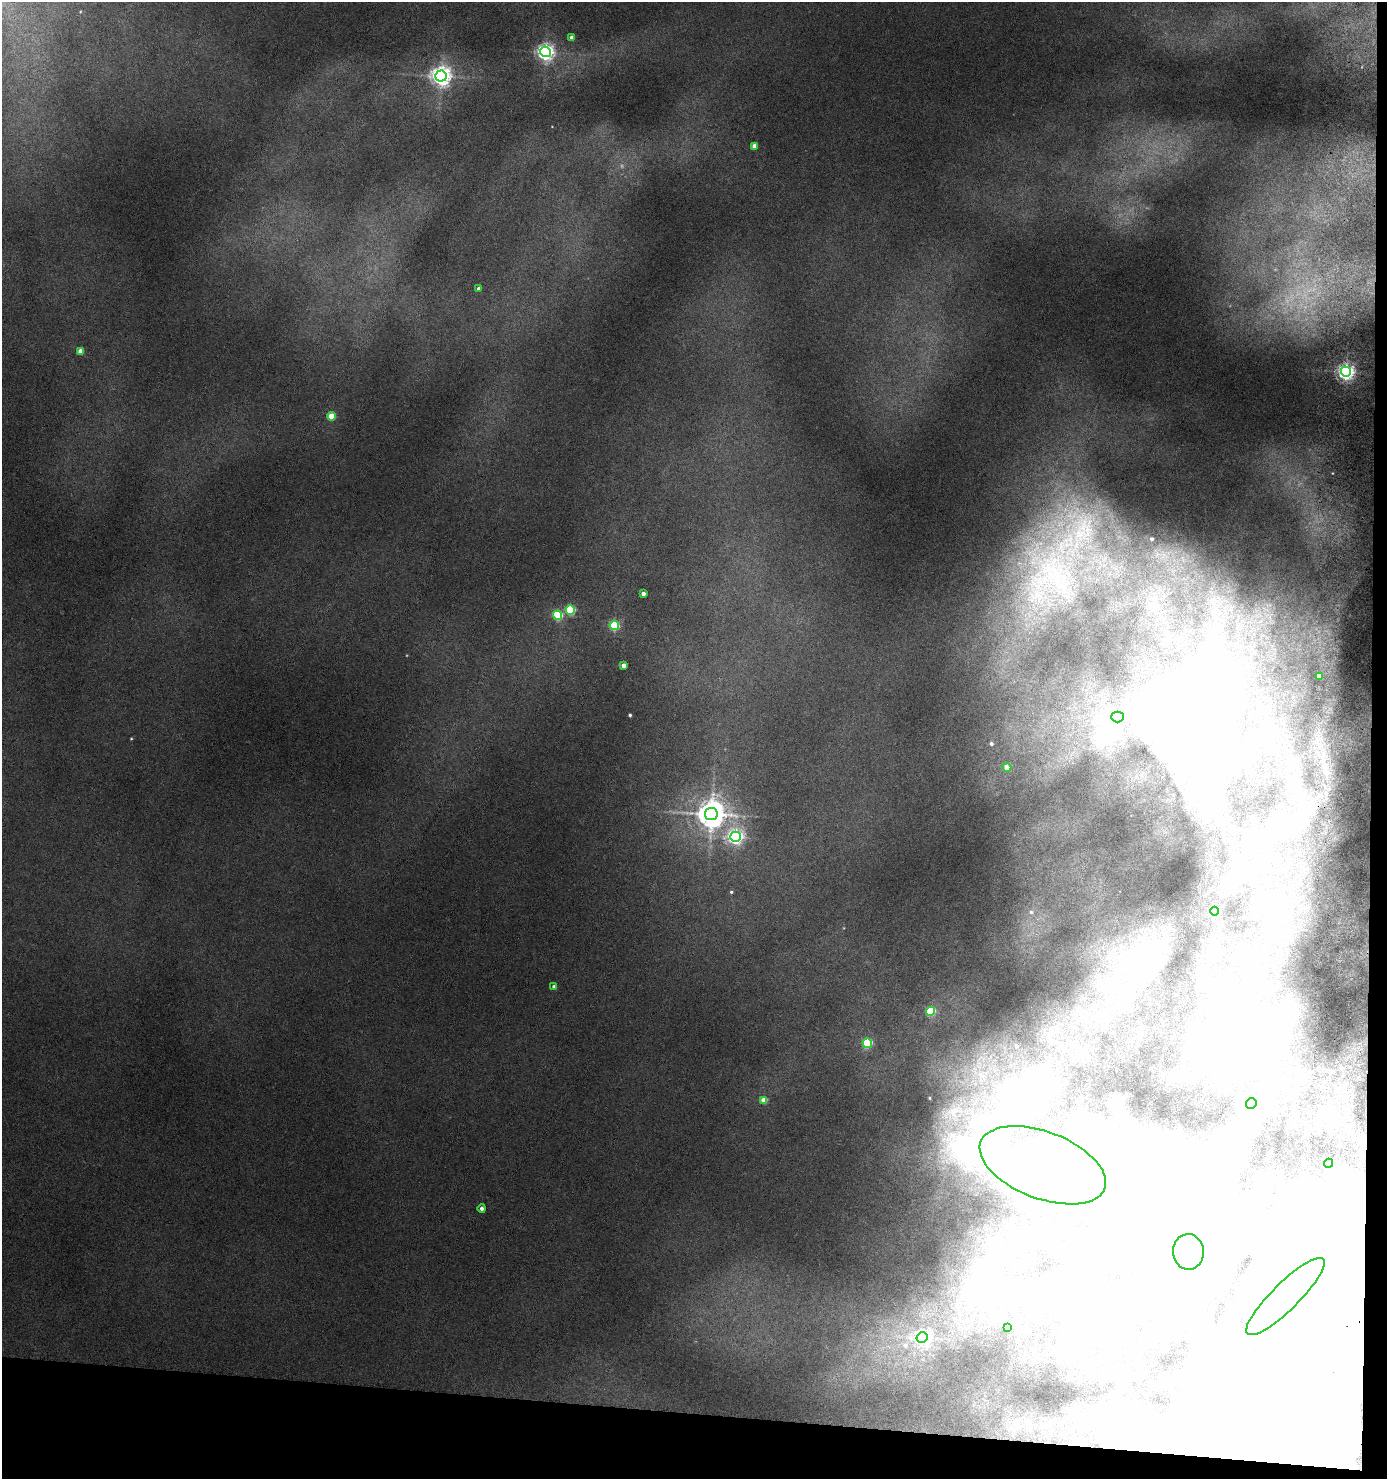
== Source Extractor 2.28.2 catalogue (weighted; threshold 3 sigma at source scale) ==
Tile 9 of 3 x 3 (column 3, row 3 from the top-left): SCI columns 2929-4313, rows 9-1485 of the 4569 x 4446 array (HDU 1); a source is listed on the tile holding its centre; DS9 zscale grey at full resolution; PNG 1389 x 1481 px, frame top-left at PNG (2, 2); each listed source drawn as its Kron ellipse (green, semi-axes under 4 px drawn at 4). Shown black and unused: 6% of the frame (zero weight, under 3 of 6 exposures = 3% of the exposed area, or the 3 px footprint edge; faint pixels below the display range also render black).
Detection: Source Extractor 2.28.2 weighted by HDU 2 'WHT'; one run over the whole footprint, this tile lists its part. Background 0.167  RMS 0.02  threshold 0.08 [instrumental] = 3 sigma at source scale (4.09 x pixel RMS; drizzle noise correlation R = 1.36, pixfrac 0.8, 0.05/0.05 arcsec/px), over >= 5 px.
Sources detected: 37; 6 inside a brighter object's white glare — neither listed nor drawn; the other 31 listed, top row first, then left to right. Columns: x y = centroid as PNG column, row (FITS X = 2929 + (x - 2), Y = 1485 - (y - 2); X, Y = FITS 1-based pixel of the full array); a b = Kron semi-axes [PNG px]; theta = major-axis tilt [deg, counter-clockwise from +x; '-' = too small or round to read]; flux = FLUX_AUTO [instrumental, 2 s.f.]
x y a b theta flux
572 37 3 3 - 3.1
545 52 5 5 - 200
441 76 5 5 - 280
754 146 4 4 - 3.3
479 289 3 3 - 1.6
80 351 4 3 - 5
1346 372 5 5 - 180
331 416 4 4 - 11
643 594 4 3 - 2.3
570 610 4 4 - 35
558 615 4 4 - 35
614 625 4 4 - 36
623 665 4 3 - 2.7
1320 676 4 3 - 5.8
1117 717 6 5 - 3.1
1007 767 4 4 - 6.2
711 814 6 6 - 650
735 837 5 5 - 130
1215 911 4 4 - 5.3
554 987 4 3 - 1.6
930 1011 4 4 - 27
867 1043 5 4 - 35
764 1100 4 4 - 6.6
1251 1104 5 5 - 91
1329 1163 4 4 - 35
1043 1165 66 33 -21 220
482 1209 4 3 - 1.9
1188 1252 18 15 -88 44
1285 1297 53 13 44 180
1008 1327 4 3 - 3.9
922 1338 5 5 - 140
Unlisted compact peaks at least as high as the median listed source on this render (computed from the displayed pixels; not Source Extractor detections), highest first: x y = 630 715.